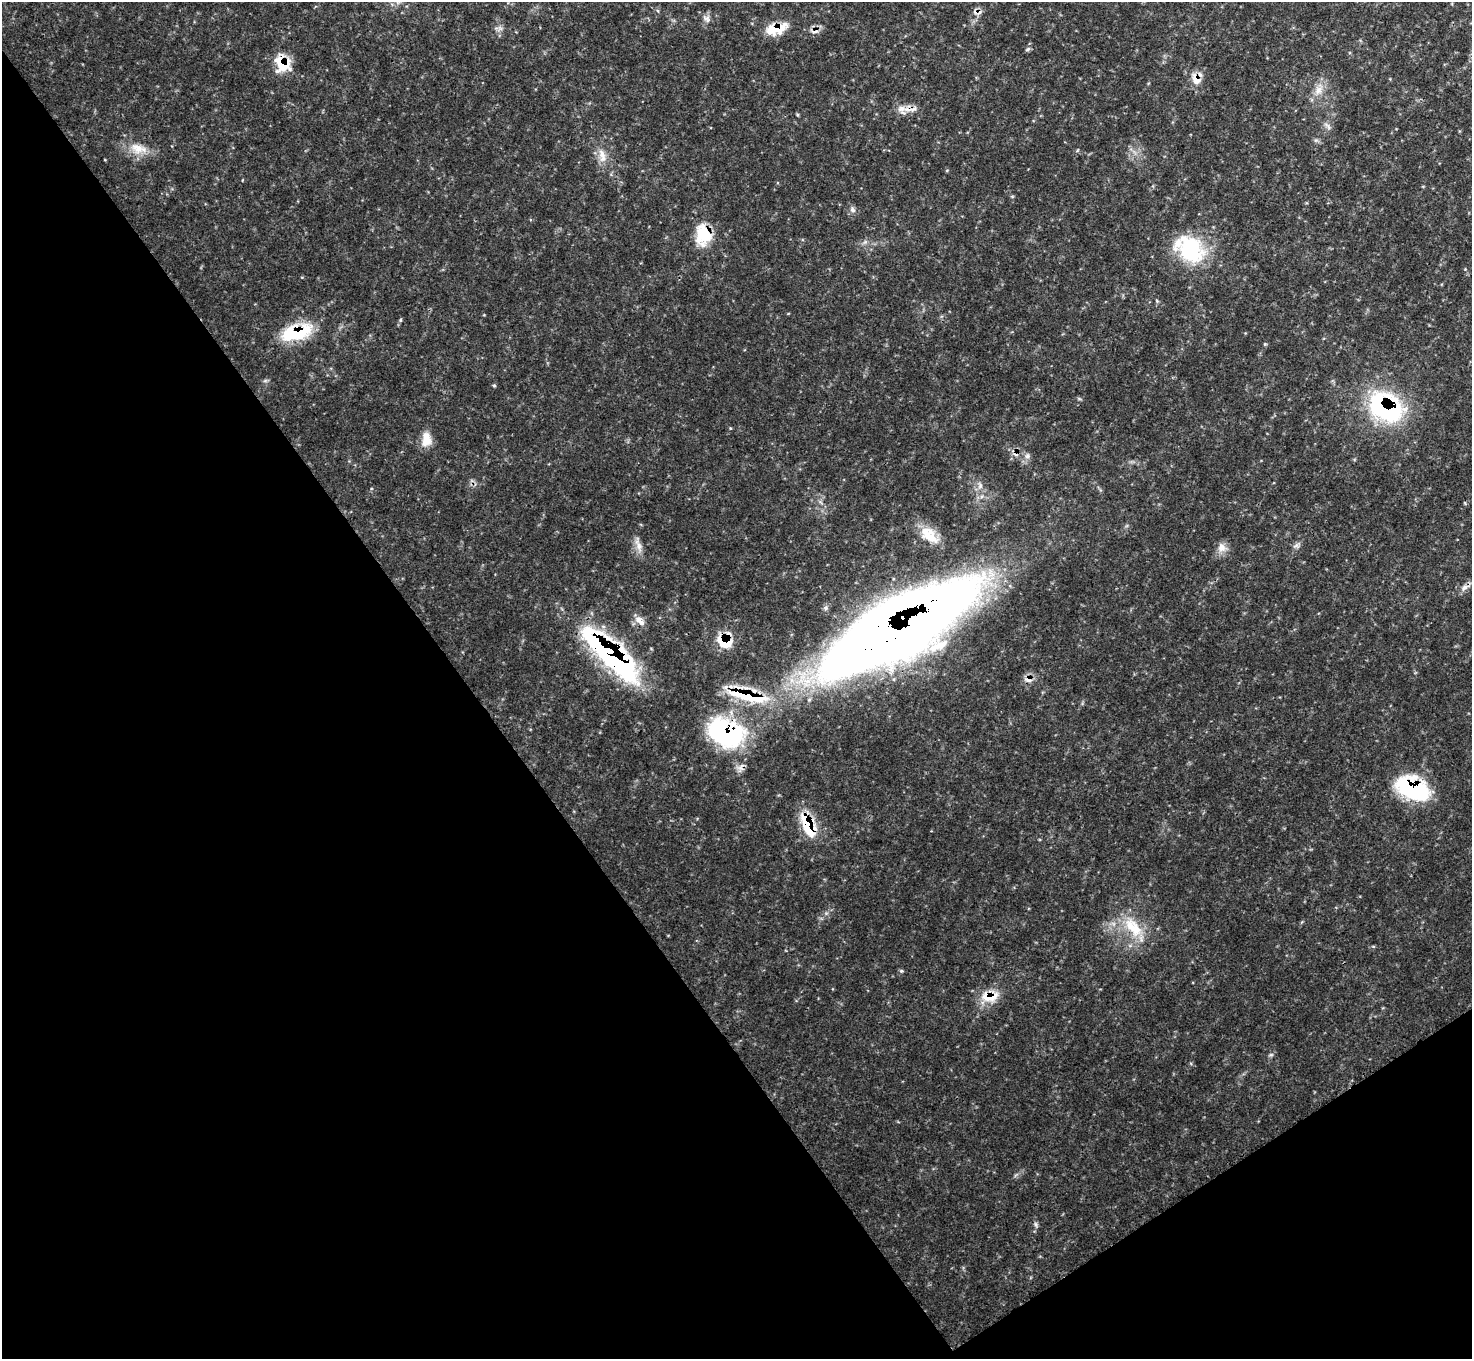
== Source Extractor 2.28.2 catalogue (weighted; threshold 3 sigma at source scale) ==
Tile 14 of 4 x 4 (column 2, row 4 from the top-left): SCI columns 1485-2954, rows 175-1531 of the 5912 x 5912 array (HDU 1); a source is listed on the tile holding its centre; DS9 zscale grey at full resolution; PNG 1474 x 1361 px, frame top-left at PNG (2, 2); no overlay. Shown black and unused: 36% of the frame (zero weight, under 3 of 4 exposures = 1% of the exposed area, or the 3 px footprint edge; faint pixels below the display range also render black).
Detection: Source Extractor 2.28.2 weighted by HDU 2 'WHT'; one run over the whole footprint, this tile lists its part. Background 0.146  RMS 0.0053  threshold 0.0238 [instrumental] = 3 sigma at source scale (4.5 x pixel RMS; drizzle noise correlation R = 1.50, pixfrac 1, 0.05/0.05 arcsec/px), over >= 5 px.
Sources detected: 38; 3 cosmic-ray / hot-pixel residue — not listed; the other 35 listed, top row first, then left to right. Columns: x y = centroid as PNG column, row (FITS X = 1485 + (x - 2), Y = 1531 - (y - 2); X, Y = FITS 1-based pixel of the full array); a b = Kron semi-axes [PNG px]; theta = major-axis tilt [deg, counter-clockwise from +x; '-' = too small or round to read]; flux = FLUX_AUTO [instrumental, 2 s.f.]
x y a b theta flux
706 19 12 6 -50 2.2
776 29 30 12 15 11
1028 49 7 4 36 0.95
282 64 19 17 -44 14
1196 79 19 10 -64 5.8
1318 90 12 7 72 4.1
901 109 11 8 8 3.7
138 148 25 13 -17 9.4
602 156 22 9 -78 5.7
852 210 8 5 -43 1.6
703 234 25 20 -84 17
1189 249 41 29 -38 39
296 332 39 17 15 27
494 386 4 4 - 0.74
1386 407 38 26 -32 73
730 428 5 3 - 0.43
426 439 19 11 87 6.4
1027 456 7 6 - 1.5
929 535 27 15 -44 12
1296 545 9 3 44 1.2
639 546 11 6 -76 3.2
1221 547 12 11 - 4.2
1464 587 10 6 48 2.2
640 621 14 7 -48 4.3
897 630 140 43 28 1200
724 641 16 15 - 14
611 654 68 20 -43 140
1028 680 12 5 -19 2.2
747 695 56 14 -15 31
726 733 46 31 -23 62
1412 788 36 21 -25 49
808 825 28 12 -67 23
1133 927 34 16 -47 18
901 971 5 5 - 0.73
989 996 25 13 3 11
Overlapping masked pixels (flux is a lower limit): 14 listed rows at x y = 776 29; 282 64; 1196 79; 703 234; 296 332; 1386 407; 897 630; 724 641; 611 654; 747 695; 726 733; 1412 788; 808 825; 989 996
Unlisted compact peaks at least as high as the median listed source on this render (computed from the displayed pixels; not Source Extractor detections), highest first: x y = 1036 1225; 1265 344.